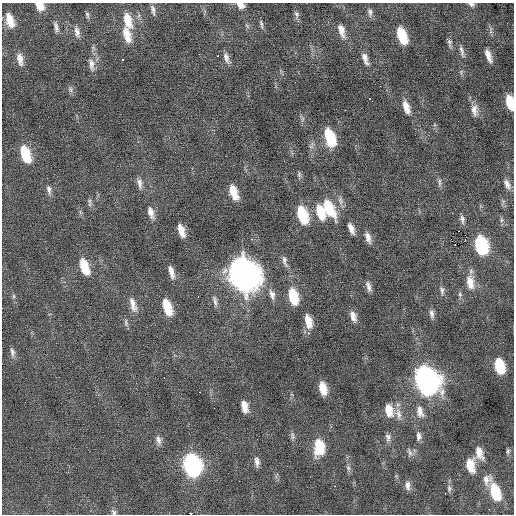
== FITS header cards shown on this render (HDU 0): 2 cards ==
NAXIS1  =                  512 / Axis length
NAXIS2  =                  512 / Axis length

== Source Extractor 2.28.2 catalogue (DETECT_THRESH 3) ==
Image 512 x 512 px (HDU 0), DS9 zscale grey, 1 PNG px = 1 image px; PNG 516 x 516 px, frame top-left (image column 1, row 512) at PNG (2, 3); no overlay
Background 0.00646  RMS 0.87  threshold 2.6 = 3 sigma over >= 5 px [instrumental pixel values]
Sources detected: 108; all 108 listed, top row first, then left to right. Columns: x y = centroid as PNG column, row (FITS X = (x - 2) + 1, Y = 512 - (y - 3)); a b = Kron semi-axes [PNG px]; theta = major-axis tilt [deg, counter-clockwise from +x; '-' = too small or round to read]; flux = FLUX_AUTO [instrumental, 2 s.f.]
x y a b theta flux
471 4 8 5 -18 140
241 5 10 7 -27 310
40 6 10 8 -48 670
153 10 13 4 -76 200
370 12 11 7 -84 200
296 14 9 6 -62 150
87 15 10 5 -78 130
10 20 16 8 -72 910
128 20 20 9 -74 1100
261 24 11 4 -77 130
56 27 15 5 -77 250
341 30 16 7 -75 490
77 32 16 7 -77 350
127 35 19 8 -75 900
402 36 15 7 -70 1900
449 43 14 5 -82 180
462 51 16 5 -75 220
488 55 13 5 -70 420
217 56 3 3 - 220
226 58 14 6 -71 300
20 59 17 8 -80 470
122 59 3 3 - 210
365 59 16 6 -70 380
91 64 19 7 -81 420
295 82 2 2 - 78
70 90 9 6 -66 170
369 99 3 2 - 210
510 102 13 6 -77 1300
406 107 16 7 -72 570
345 110 2 2 - 68
474 110 16 9 -82 420
302 119 7 4 71 120
330 137 16 8 -71 2700
292 153 5 4 - 88
25 154 16 8 -71 2000
299 174 9 5 -88 130
439 182 12 5 -89 160
139 183 14 6 -79 310
507 184 13 7 -66 320
49 190 12 6 -79 240
233 192 15 7 -70 1000
340 200 13 7 -78 280
89 201 10 4 -90 140
329 208 22 10 -63 2000
151 212 17 7 -73 440
320 212 17 8 -71 1200
302 215 17 9 -72 2500
462 219 11 6 -78 200
502 220 6 6 - 110
351 228 11 5 -69 410
181 230 13 6 -71 630
458 231 2 2 - 2300
465 235 3 2 - 370
368 237 14 6 -74 370
251 239 3 3 - 77
465 240 3 2 - 54
455 244 2 2 - 52
481 245 14 9 -77 4900
285 261 18 6 -75 300
84 267 17 8 -71 1400
171 272 16 6 -75 430
244 275 18 13 -69 71000
470 282 18 9 -80 760
368 286 14 5 -76 260
442 291 12 5 -82 190
272 294 15 8 -71 370
460 294 7 5 -71 120
14 296 6 4 90 90
293 296 16 8 -76 1900
215 301 16 5 -78 240
133 304 20 8 -73 540
167 307 16 8 -71 1500
432 314 12 6 -82 240
353 316 12 7 -73 400
308 321 15 7 -76 760
126 323 11 5 -80 150
308 333 3 2 - 170
12 352 13 6 -82 240
500 366 13 8 -75 2200
164 377 2 2 - 87
427 381 18 13 -76 28000
323 388 12 7 -79 890
200 392 3 2 - 140
244 407 11 6 -77 570
389 410 15 9 -77 840
420 411 15 8 -75 490
398 414 17 8 -77 450
292 436 11 6 -77 180
418 436 12 6 -88 260
388 437 12 7 -88 240
158 440 13 7 -76 280
319 447 16 10 88 1900
508 451 8 5 89 120
410 452 13 5 -70 200
479 453 15 8 -75 680
257 462 12 6 -84 280
192 465 15 10 -77 13000
470 465 14 8 -81 1100
348 468 8 6 -69 150
487 479 15 11 67 470
408 485 12 7 -89 310
334 486 3 3 - 49
449 488 10 6 -81 170
495 492 17 9 -72 2000
445 493 2 2 - 30
489 509 2 2 - 30
113 512 8 6 -60 150
191 514 2 2 - 230
At the frame edge (FLAGS 8, measured only in part): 6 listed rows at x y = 471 4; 241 5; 40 6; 510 102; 113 512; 191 514